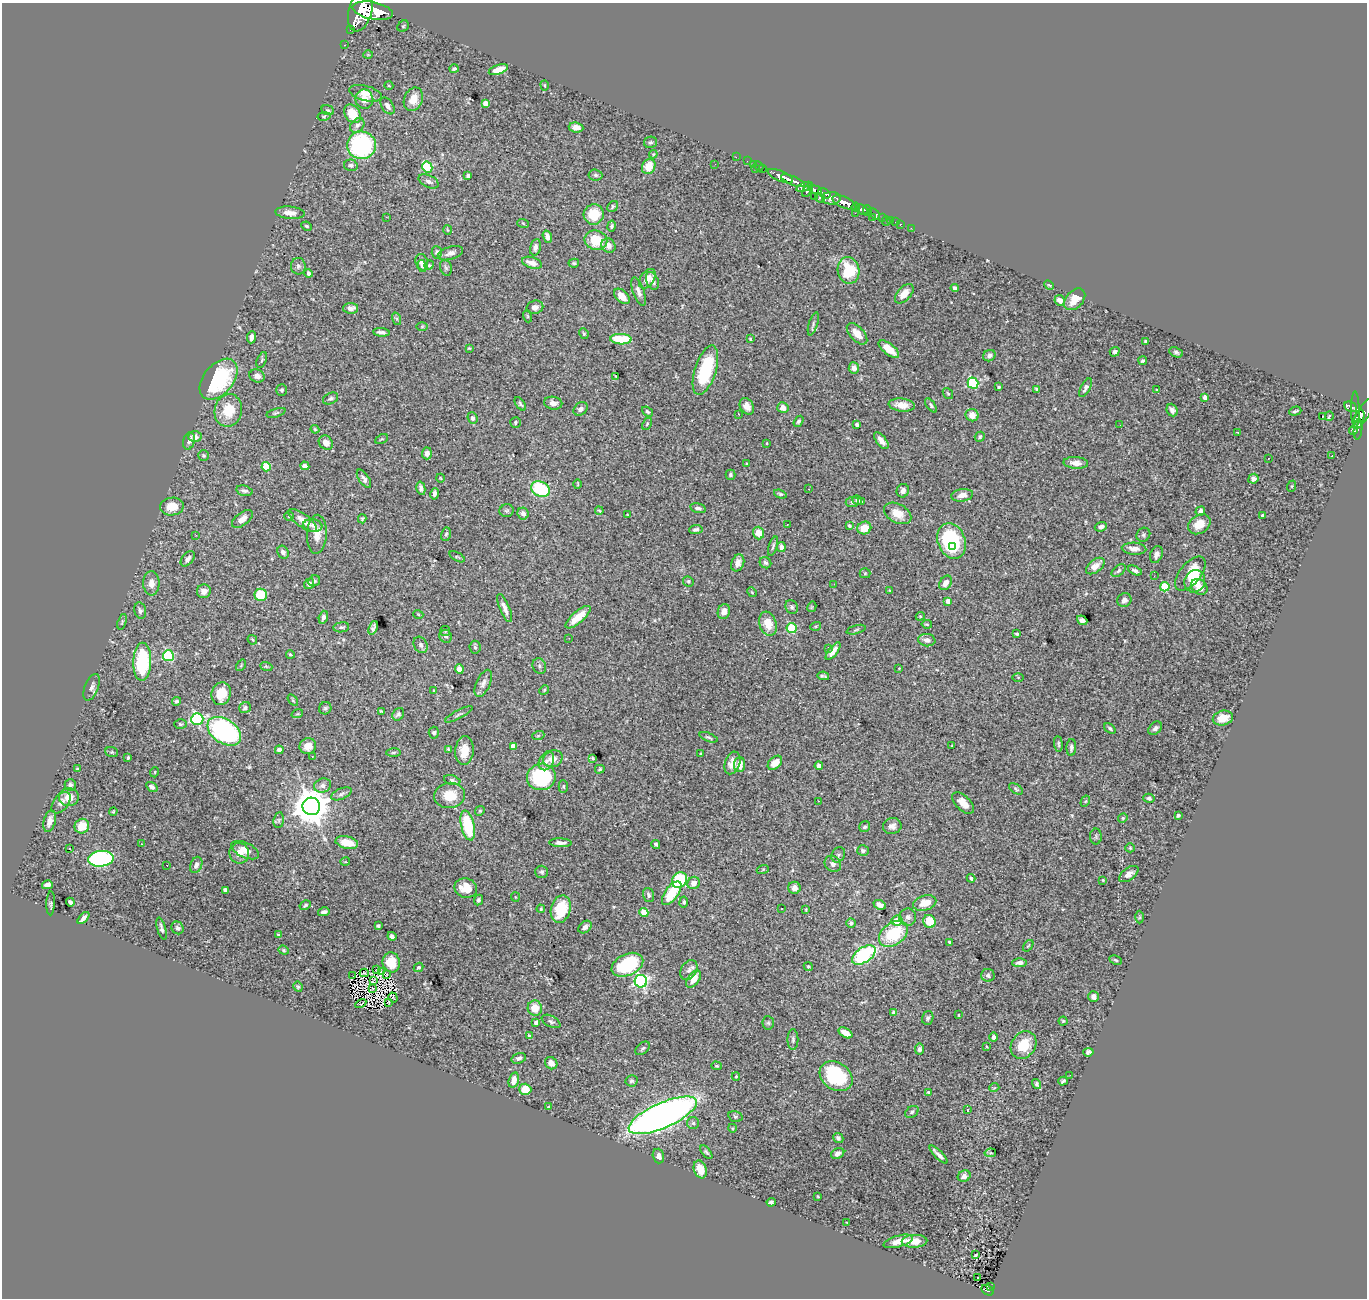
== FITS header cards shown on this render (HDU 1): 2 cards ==
NAXIS1  =                 1365
NAXIS2  =                 1296

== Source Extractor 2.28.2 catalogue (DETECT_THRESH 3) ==
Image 1365 x 1296 px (HDU 1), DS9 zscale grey, 1 PNG px = 1 image px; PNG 1369 x 1300 px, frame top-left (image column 1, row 1296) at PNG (2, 3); each listed source drawn as its Kron ellipse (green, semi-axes under 4 px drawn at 4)
Background 3.23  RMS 0.043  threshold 0.128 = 3 sigma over >= 5 px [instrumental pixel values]
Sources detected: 492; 4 with non-positive FLUX_AUTO (blend fragments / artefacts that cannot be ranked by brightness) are neither listed nor drawn; the other 488 listed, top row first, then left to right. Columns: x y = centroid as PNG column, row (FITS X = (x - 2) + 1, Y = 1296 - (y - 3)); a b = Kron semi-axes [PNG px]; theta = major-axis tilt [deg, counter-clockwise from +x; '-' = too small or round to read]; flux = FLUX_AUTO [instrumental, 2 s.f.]
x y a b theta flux
360 11 21 11 75 21000
373 11 20 8 -12 26000
403 26 6 5 - 4.1
350 30 2 2 - 40
345 45 2 2 - 30
368 54 5 3 - 2.4
454 69 5 3 - 4.2
498 70 10 4 19 30
545 85 5 2 - 2.2
389 86 4 3 - 2.3
365 93 16 7 -15 31
364 99 9 8 - 25
413 99 12 9 67 37
486 103 4 4 - 21
387 106 9 5 -55 14
328 110 6 4 -21 4.5
352 114 10 7 -54 62
324 116 6 4 10 4.1
357 125 8 6 45 9.4
576 127 7 5 -8 17
650 142 6 5 - 5.3
361 145 14 14 - 400
653 154 4 3 - 2.7
736 157 2 2 - 34
747 161 2 2 - 35
715 164 2 2 - 4.5
753 164 2 2 - 52
351 165 7 5 -14 7.9
649 166 8 6 63 44
759 166 5 4 - 100
427 167 5 5 - 170
755 169 3 2 - 230
762 169 4 2 - 120
595 175 7 5 -6 6.9
468 176 3 3 - 5.1
780 176 13 5 -24 4500
429 181 11 6 -26 11
793 181 12 4 -23 5800
804 187 9 4 19 1700
808 190 7 3 58 1800
815 190 7 4 -14 2900
824 193 7 3 -32 1300
814 196 2 2 - 64
820 198 5 3 - 370
831 198 9 6 0 3300
844 202 12 5 -24 9900
613 207 6 4 54 5
856 207 4 4 - 2100
862 209 6 4 -40 3100
867 211 5 3 - 1700
290 213 15 6 -6 20
855 213 2 2 - 42
594 214 10 10 - 66
875 214 6 3 -45 770
386 217 2 2 - 59
872 217 2 2 - 160
882 218 3 3 - 710
886 221 4 2 - 36
891 221 4 3 - 220
896 222 3 2 - 51
523 223 6 3 -20 3.2
900 224 3 3 - 110
306 226 5 3 - 4.2
612 226 5 4 - 5.3
911 228 2 2 - 26
447 230 5 3 - 2.5
547 237 6 4 -72 15
596 240 11 9 -14 87
608 245 7 6 - 18
535 247 8 5 78 11
437 252 6 5 - 7.5
450 253 13 6 17 14
422 262 8 6 -74 12
532 263 10 5 -18 24
574 263 5 4 - 4
429 265 5 4 - 3.6
298 266 8 7 - 9.1
422 266 6 4 -81 5.5
446 268 8 6 -72 7
848 270 13 11 -79 140
309 273 4 4 - 6.9
647 279 11 7 56 28
652 281 9 6 -67 13
1049 285 5 3 - 2.9
955 288 4 3 - 6.8
639 292 15 5 -70 14
904 294 12 6 47 34
622 296 9 6 -43 33
1075 299 12 8 47 35
1060 300 5 5 - 18
535 307 8 6 14 15
350 308 7 5 1 16
527 316 6 4 -71 2.8
397 319 6 4 -72 5.4
813 324 12 4 73 6.9
422 326 6 4 1 3.3
381 332 8 4 -6 9.8
584 334 5 4 - 4.4
857 334 13 7 -48 32
251 337 6 4 85 14
621 339 10 5 -2 100
750 339 3 3 - 2.4
1146 341 3 3 - 7.7
469 348 4 4 - 3.1
889 349 12 5 -38 38
1115 352 5 4 - 7.2
1176 352 7 5 -25 6
989 356 6 5 - 8.5
262 360 8 4 69 4.7
1143 361 4 3 - 5.2
854 368 6 5 - 14
705 370 25 10 72 180
257 376 8 6 -16 17
616 376 3 2 - 2.1
219 379 24 14 50 260
973 383 5 5 - 260
999 387 3 3 - 3.1
1085 388 10 4 61 9.7
1037 389 4 3 - 4.9
282 390 6 5 - 5.9
1157 390 4 4 - 2.5
948 393 6 4 -51 3.3
1205 397 4 4 - 18
331 398 8 5 24 6.9
553 403 9 6 -10 18
520 404 7 4 -53 4.9
902 405 13 6 -7 29
931 405 8 4 -54 5.4
747 406 9 6 -60 19
1351 407 7 4 -27 700
783 408 5 5 - 19
581 409 8 6 40 11
228 410 16 13 80 73
1172 410 6 5 - 9.9
1355 410 18 3 -89 1100
1295 411 6 3 17 4.9
647 412 6 4 -39 4.4
276 413 10 4 18 5.2
1363 413 18 6 59 2000
738 414 3 2 - 10
972 415 6 6 - 27
1322 416 3 3 - 32
1329 416 5 3 - 10
1359 416 7 4 66 1100
472 418 6 5 - 7.2
798 421 6 4 57 5.5
515 422 5 5 - 5.5
647 424 7 4 64 4.3
857 424 4 3 - 8.2
1120 425 2 2 - 4.2
315 429 4 3 - 3.1
1358 429 10 4 85 210
1353 431 4 3 - 7.1
1238 433 4 2 - 4.5
195 437 6 5 - 16
980 437 5 5 - 5.5
382 439 7 3 25 3
189 441 9 5 73 9
881 441 10 5 -52 22
326 443 8 6 -45 18
767 443 4 2 - 2
427 453 6 5 - 12
204 456 5 5 - 5.1
1332 456 3 2 - 3.3
1268 458 3 2 - 4.3
1076 463 12 6 -3 16
747 464 3 3 - 3.9
305 466 4 4 - 10
266 467 5 4 - 110
731 475 5 5 - 5.6
440 478 4 2 - 2.2
364 479 10 5 -57 11
1253 479 5 5 - 12
578 484 5 3 - 2.4
1292 486 6 4 71 2.9
421 488 7 4 -76 10
540 489 9 7 -28 190
809 489 3 3 - 1.7
244 491 8 5 -13 9.5
903 491 7 6 - 13
435 494 6 4 78 8.2
780 494 6 4 -18 4.9
962 495 11 6 8 22
857 500 5 4 - 6.9
852 502 7 5 4 6.8
862 502 3 3 - 2.9
172 507 12 9 8 41
698 508 8 4 -13 9
507 511 7 6 - 5.7
599 511 4 3 - 3
1200 511 5 3 - 8.5
523 513 6 5 - 14
898 513 14 9 -29 37
628 515 3 2 - 2.2
1262 515 3 3 - 4
289 516 4 4 - 3
242 519 12 6 37 23
362 519 4 3 - 3.5
303 520 17 6 -36 31
1199 524 12 9 35 41
313 525 9 6 -9 12
787 525 3 2 - 4
849 525 4 3 - 4.5
1101 527 6 4 19 11
864 528 7 6 - 49
696 529 6 4 4 7.3
759 533 6 5 - 37
317 534 19 10 87 36
446 534 7 5 79 5.5
196 535 3 2 - 9.1
1143 535 7 6 - 6.4
951 541 18 13 -68 260
773 546 10 3 71 4.6
781 547 5 4 - 17
953 547 3 2 - 21
1134 549 12 6 -4 19
283 552 7 5 -62 12
1156 554 9 6 71 11
457 557 8 3 -28 3.3
188 559 9 5 50 9.6
738 563 9 6 69 17
765 563 6 5 - 7
1095 566 11 6 38 23
1118 571 8 5 42 7
1135 571 7 4 -26 7.7
865 573 5 5 - 3.7
1190 573 20 10 51 75
1154 576 2 2 - 4.6
314 581 6 5 - 6
688 581 5 5 - 4.7
1195 581 11 10 - 56
151 583 12 8 -89 24
946 583 8 5 57 19
309 584 5 5 - 7.8
834 584 2 2 - 12
1165 587 5 4 - 130
1199 587 9 7 -36 22
890 590 3 3 - 2.7
204 591 7 7 - 19
752 592 5 4 - 3.2
261 595 6 6 - 78
1124 600 7 6 - 10
948 601 4 4 - 18
792 607 7 6 - 6.9
812 607 5 4 - 3
505 608 15 5 -67 18
140 611 8 5 -77 7.6
724 612 8 6 73 17
418 614 5 3 - 2.4
920 616 4 4 - 3.7
323 617 6 4 73 9.9
578 617 16 6 41 48
1082 620 5 4 - 9.5
122 622 8 3 72 3.7
768 624 12 8 -72 47
927 624 5 3 - 3.4
816 626 5 3 - 2.9
341 627 8 5 7 6.9
373 628 7 4 68 6.9
792 628 5 5 - 130
856 630 10 3 15 3.7
445 631 5 5 - 3.6
1017 634 3 3 - 4.3
446 636 6 6 - 7.4
569 638 2 2 - 1.4
252 640 5 3 - 2.7
927 640 9 6 -7 14
421 645 8 6 -60 9.9
475 647 6 5 - 5.7
828 648 3 2 - 3.2
833 651 10 4 52 21
290 654 4 4 - 5.4
168 656 5 5 - 250
142 662 19 9 89 220
241 665 6 4 57 3.6
266 666 6 3 -19 4
539 666 8 6 -67 7.7
899 668 3 2 - 1.9
459 669 4 4 - 32
823 676 6 3 -10 5.3
1018 677 5 4 - 3.7
483 683 14 7 66 15
91 687 14 7 68 13
544 690 5 4 - 2.9
434 691 3 3 - 2.7
221 694 11 9 73 55
293 700 6 3 -54 3
176 701 4 4 - 5.1
245 708 6 5 - 6.2
325 708 6 6 - 5.7
381 711 4 3 - 3.2
297 714 6 3 17 3.1
398 714 7 5 52 7.1
459 714 15 3 28 6.5
1223 718 10 7 14 41
197 719 6 6 - 350
180 724 6 4 -2 4.1
1110 728 6 3 -38 5
1155 728 8 5 42 9.4
224 731 18 12 -34 440
434 733 6 5 - 5
538 736 6 4 19 3.9
708 737 9 4 -22 5.4
1058 744 8 4 -85 4.9
308 746 8 7 - 28
513 746 4 4 - 25
952 746 3 2 - 2.7
1071 747 8 4 87 7.8
448 749 4 4 - 3.2
279 750 4 4 - 14
464 751 14 9 85 43
112 752 6 5 - 4.2
393 752 7 3 1 4.6
701 754 3 2 - 3.1
312 756 3 2 - 3.1
128 758 4 3 - 3.2
592 758 4 2 - 3.4
553 759 10 8 24 27
546 761 10 7 63 13
732 763 11 7 71 27
775 763 8 6 44 30
739 765 7 5 86 20
819 766 4 4 - 16
77 769 4 4 - 3.8
600 769 5 3 - 3.7
155 772 5 3 - 2.4
541 777 14 13 - 290
452 780 8 4 -16 5.9
70 785 6 5 - 9.5
323 785 8 7 - 14
563 786 6 4 -90 4.2
152 787 6 4 -33 9.7
1016 789 8 4 -33 4.9
341 794 11 5 23 7.9
450 795 15 12 8 57
69 797 10 9 - 37
1149 798 5 4 - 7
818 801 3 2 - 1.9
1085 801 6 4 60 3.5
61 803 12 7 52 15
963 803 13 7 -44 30
311 806 9 9 - 7500
480 811 5 4 - 3.6
113 812 4 3 - 3
1178 816 4 4 - 4
1123 818 5 4 - 3.6
279 820 8 5 83 6.4
50 821 11 6 74 21
468 825 15 6 -77 130
82 826 7 7 - 51
892 826 9 8 - 14
865 827 6 5 - 6.2
1096 836 8 5 90 6.5
347 843 11 6 -12 45
560 843 11 4 -2 12
142 844 4 3 - 2.7
656 844 4 3 - 4.8
70 848 3 2 - 6.2
1130 848 5 4 - 3.2
245 850 15 7 -25 27
863 850 6 5 - 7.2
239 853 10 10 - 24
838 855 8 6 56 6.5
101 859 13 8 6 490
345 862 5 3 - 2.2
833 864 9 7 -39 10
167 865 3 2 - 4.4
196 865 8 5 68 11
763 869 6 4 20 3.5
542 872 6 6 - 6.4
1129 874 11 6 36 14
971 878 4 3 - 5.9
679 880 8 7 - 180
1103 880 3 3 - 3.1
694 883 6 6 - 22
47 885 5 4 - 13
466 888 11 9 -12 53
794 888 6 6 - 15
225 890 4 4 - 10
672 893 14 6 54 100
648 895 7 5 -72 7.8
515 897 5 4 - 2.8
478 900 5 4 - 7.4
70 902 4 4 - 8.3
684 902 5 4 - 5.6
51 903 12 4 88 5.1
925 903 12 7 16 43
305 905 6 4 31 4.2
880 905 6 4 -24 12
541 909 4 3 - 3.3
561 909 14 9 74 94
782 909 3 3 - 6.5
806 910 3 2 - 2.6
324 912 6 4 13 7.4
644 912 4 4 - 86
908 917 8 8 - 15
1140 917 6 4 89 3.8
83 918 7 3 48 12
897 920 5 5 - 60
929 921 6 6 - 68
851 923 5 4 - 7.9
378 926 4 3 - 4.5
585 927 7 5 41 11
178 928 6 6 - 6.8
162 929 11 4 -74 8.4
893 934 16 11 36 150
279 935 4 3 - 4.9
392 936 4 3 - 8.4
950 942 4 2 - 3.6
1028 946 6 3 54 2.7
284 950 5 4 - 3.6
864 955 13 7 33 300
1116 960 6 4 -27 3.7
391 962 10 8 -73 42
1020 963 7 4 3 12
627 965 17 10 25 170
418 967 5 4 - 5.9
808 967 5 4 - 3.6
377 969 4 2 - 3
689 970 11 7 56 13
381 971 3 3 - 1.2
364 973 4 2 - 2.3
387 974 3 2 - 1.5
988 975 6 6 - 8.1
353 976 2 2 - 3.8
694 979 10 5 54 30
373 981 3 2 - 4
641 981 6 6 - 560
298 987 5 4 - 4.2
372 989 3 2 - 2.8
1094 996 5 5 - 13
393 997 5 3 - 8.5
389 1002 3 2 - 4.7
361 1004 6 2 29 3.5
535 1008 8 7 - 43
894 1013 4 4 - 22
958 1015 3 2 - 2.2
928 1018 7 5 72 6.7
551 1021 10 5 -28 7.8
1063 1021 4 4 - 3.7
536 1023 4 4 - 12
768 1023 7 5 -86 5.8
845 1033 7 4 -32 34
529 1036 4 3 - 4.7
994 1037 5 4 - 7.1
793 1040 10 5 -90 8.3
1024 1045 14 12 55 71
987 1047 4 2 - 2.5
643 1048 8 5 39 6.5
919 1049 5 4 - 8.8
1088 1052 5 4 - 6.9
519 1058 7 5 18 8.4
551 1063 6 5 - 20
716 1066 5 4 - 3
1070 1075 2 2 - 11
736 1076 4 4 - 2.7
836 1076 18 13 -34 240
514 1080 8 5 76 22
631 1081 6 5 - 5.4
1063 1081 5 3 - 4.9
1037 1084 5 3 - 5.8
994 1088 5 3 - 2.3
525 1089 6 5 - 52
928 1092 3 3 - 3.3
549 1107 4 3 - 3.4
967 1110 4 2 - 3.7
912 1112 7 5 34 6
663 1115 37 12 24 2300
735 1116 7 5 -15 4.9
693 1123 6 6 - 6.3
732 1128 4 3 - 3
838 1138 5 5 - 6.8
706 1152 8 3 -49 5.2
990 1153 6 4 10 3.1
838 1154 7 5 28 12
938 1154 12 3 -45 14
658 1156 7 5 -74 11
700 1169 9 6 -70 40
964 1176 6 5 - 12
818 1196 3 2 - 2.4
771 1202 4 3 - 6.1
847 1223 3 2 - 1.7
898 1241 15 5 14 31
914 1241 13 6 2 41
976 1255 4 2 - 2.5
978 1278 3 2 - 13
990 1286 3 2 - 32
987 1290 7 4 -29 320
At the frame edge (FLAGS 8, measured only in part): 1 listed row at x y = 360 11
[4 non-positive-flux detections neither listed nor drawn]